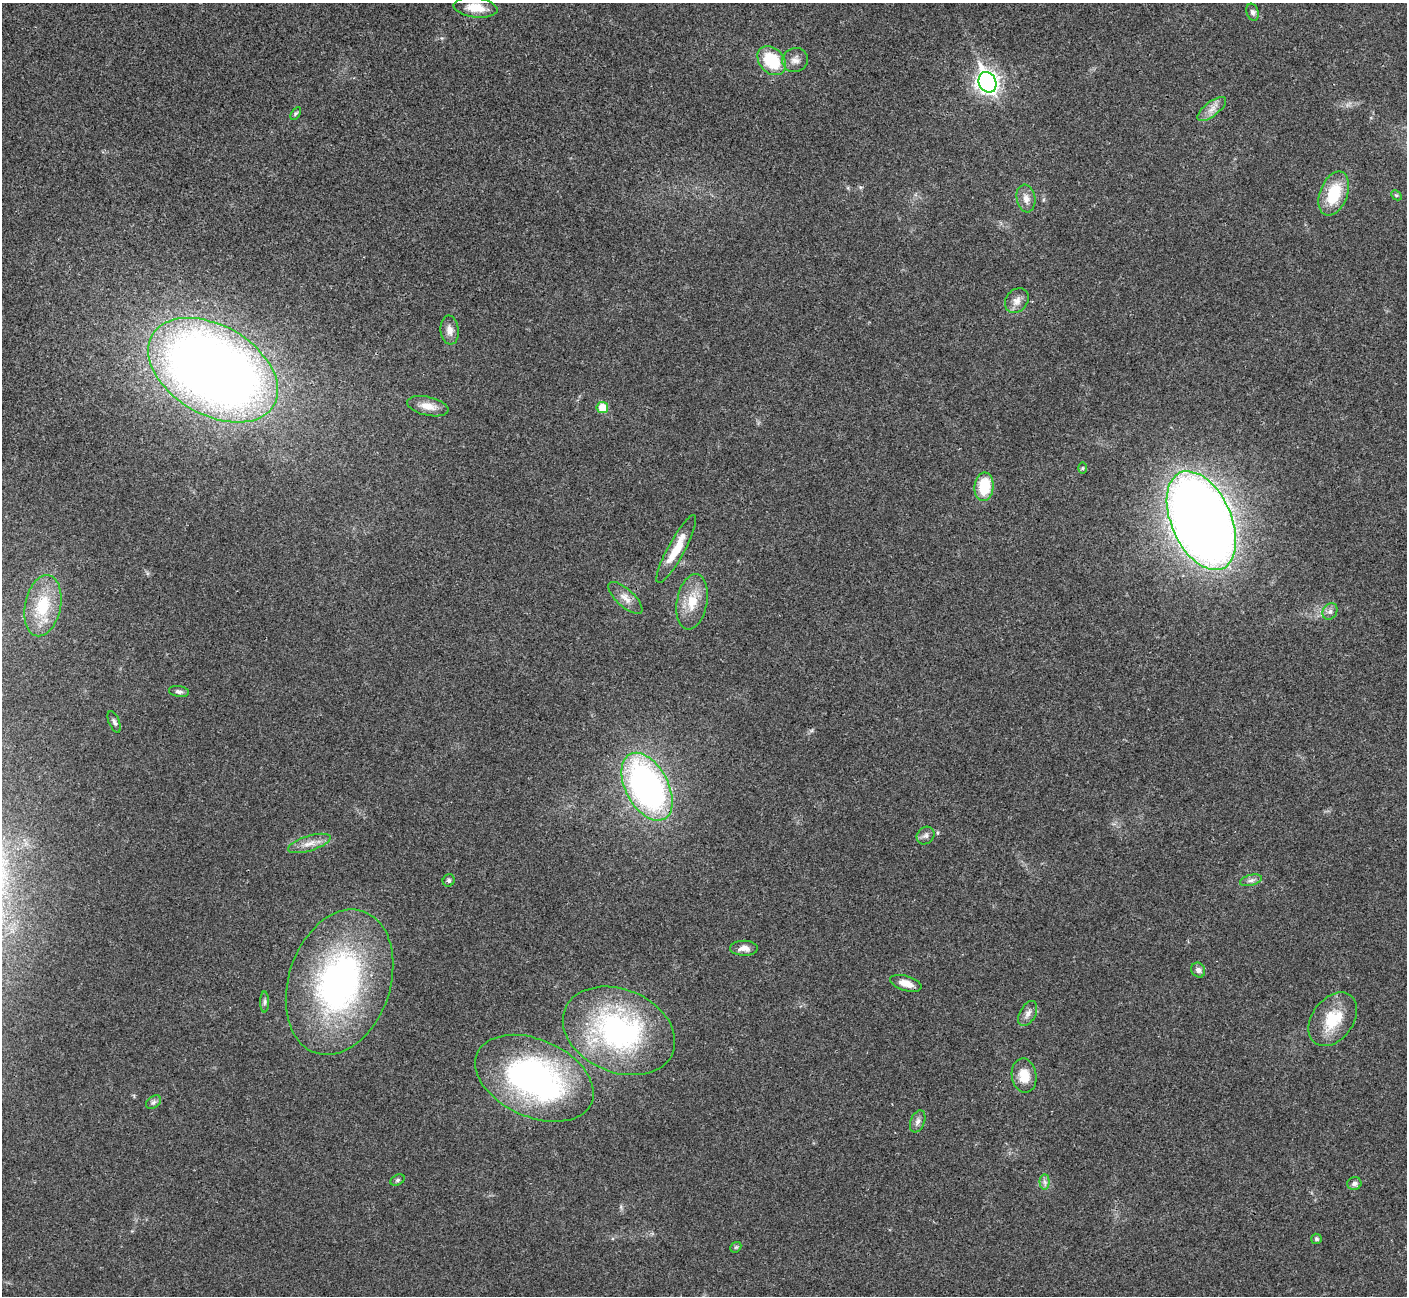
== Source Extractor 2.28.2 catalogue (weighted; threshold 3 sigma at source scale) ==
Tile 10 of 4 x 4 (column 2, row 3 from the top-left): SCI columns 1408-2812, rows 1450-2743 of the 5629 x 5617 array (HDU 1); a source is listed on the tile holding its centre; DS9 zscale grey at full resolution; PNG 1409 x 1298 px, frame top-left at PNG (2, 3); each listed source drawn as its Kron ellipse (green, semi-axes under 4 px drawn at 4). Shown black and unused: <1% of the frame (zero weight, under 3 of 4 exposures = <1% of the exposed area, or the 3 px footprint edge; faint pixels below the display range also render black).
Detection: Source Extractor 2.28.2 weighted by HDU 2 'WHT'; one run over the whole footprint, this tile lists its part. Background 0.022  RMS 0.004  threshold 0.0179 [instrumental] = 3 sigma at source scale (4.5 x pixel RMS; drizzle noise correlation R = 1.50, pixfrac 1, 0.05/0.05 arcsec/px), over >= 5 px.
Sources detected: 47; all 47 listed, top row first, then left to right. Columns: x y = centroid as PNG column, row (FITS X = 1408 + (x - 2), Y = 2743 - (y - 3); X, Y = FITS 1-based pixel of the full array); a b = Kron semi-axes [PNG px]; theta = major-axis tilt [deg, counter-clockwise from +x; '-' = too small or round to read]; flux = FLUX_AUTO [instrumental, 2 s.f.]
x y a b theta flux
476 8 22 9 -7 6.7
1253 12 9 6 -71 1.2
795 60 13 12 - 2.9
772 61 16 12 -48 19
987 82 10 8 -65 230
1212 109 17 7 37 3.2
296 113 7 4 58 0.72
1334 193 23 13 69 15
1396 195 6 4 -43 0.56
1026 198 14 9 -80 3
1017 301 13 11 49 3
450 330 14 9 -83 3
213 370 70 44 -30 470
428 406 21 9 -13 4.8
602 408 5 5 - 7.9
1082 468 6 4 89 0.5
984 487 14 9 85 15
1201 521 52 30 -66 630
676 549 38 8 61 9.8
625 598 22 8 -43 3.6
692 602 28 15 80 9.9
43 606 31 18 78 15
1330 611 9 7 57 1.5
179 692 10 5 -9 1.3
114 722 11 5 -67 1.1
647 787 37 21 -62 140
926 836 9 8 - 1.5
309 843 22 7 17 4.1
449 880 6 5 - 0.91
1251 880 11 5 14 1.4
744 948 14 7 -1 2.9
1198 970 8 6 -59 1.5
339 982 75 51 71 120
906 983 16 7 -16 4.4
265 1002 10 4 90 1
1028 1014 13 8 61 2.4
1333 1019 30 20 53 15
619 1031 58 41 -23 84
1024 1076 17 12 -81 7
534 1078 62 38 -24 110
153 1102 8 5 39 1.1
918 1121 11 7 68 1.8
397 1180 7 5 27 0.78
1045 1182 7 5 -88 1.2
1354 1184 7 6 - 1.3
1316 1239 5 5 - 0.75
736 1247 6 4 42 0.6
Overlapping masked pixels (flux is a lower limit): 1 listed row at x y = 534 1078